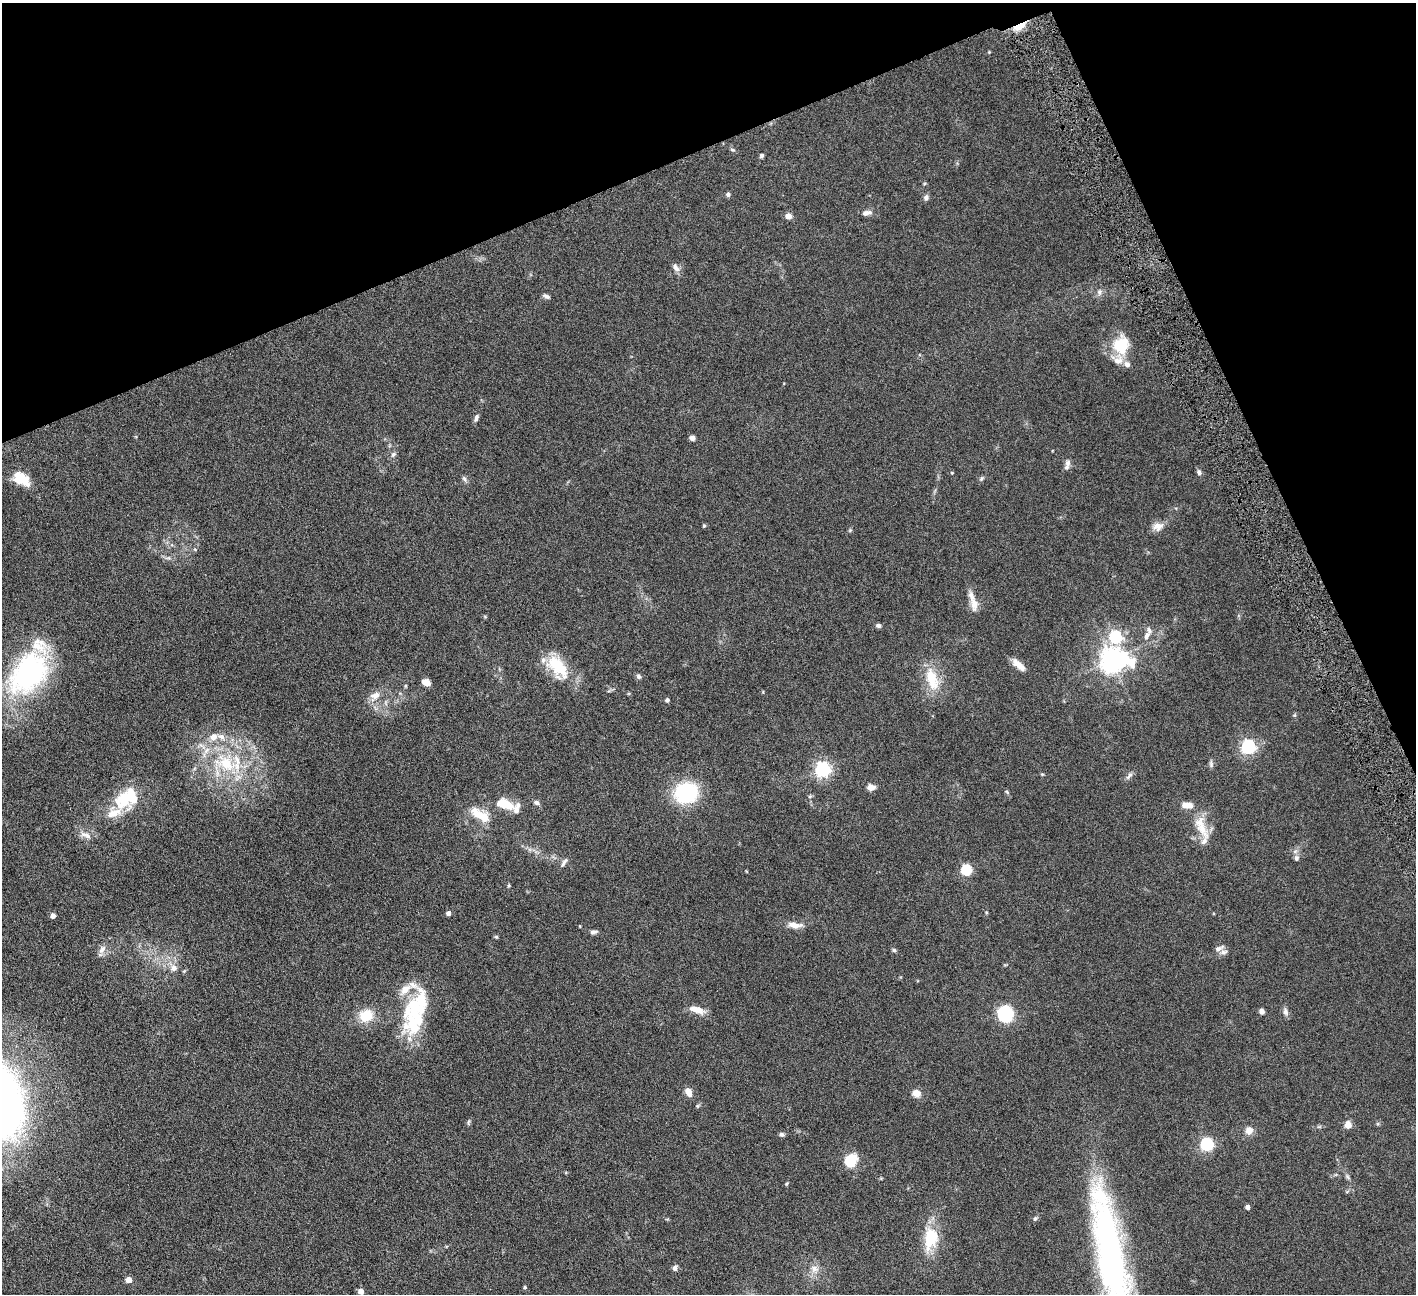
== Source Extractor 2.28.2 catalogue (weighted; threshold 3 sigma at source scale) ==
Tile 3 of 4 x 4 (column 3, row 1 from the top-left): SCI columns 2832-4245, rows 4172-5463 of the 5663 x 5625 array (HDU 1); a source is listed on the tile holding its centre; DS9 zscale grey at full resolution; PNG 1418 x 1296 px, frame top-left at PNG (2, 3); no overlay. Shown black and unused: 21% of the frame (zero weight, under 4 of 8 exposures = <1% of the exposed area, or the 3 px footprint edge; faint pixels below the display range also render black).
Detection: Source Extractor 2.28.2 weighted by HDU 2 'WHT'; one run over the whole footprint, this tile lists its part. Background 0.164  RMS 0.0065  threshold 0.0266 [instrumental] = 3 sigma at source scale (4.09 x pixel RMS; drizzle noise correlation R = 1.36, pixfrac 0.8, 0.05/0.05 arcsec/px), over >= 5 px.
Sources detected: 112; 1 inside a brighter object's white glare — not listed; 18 inside a brighter listed object's ellipse — not listed separately; the other 93 listed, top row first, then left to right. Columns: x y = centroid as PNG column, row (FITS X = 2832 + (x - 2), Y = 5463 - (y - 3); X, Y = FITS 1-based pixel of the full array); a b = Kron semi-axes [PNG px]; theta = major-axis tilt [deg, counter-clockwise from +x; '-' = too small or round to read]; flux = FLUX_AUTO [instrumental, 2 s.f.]
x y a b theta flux
1019 26 20 7 26 6.3
989 52 4 4 - 0.46
732 150 7 3 -9 0.74
762 156 5 4 - 1.2
728 194 6 5 - 1.4
926 198 7 6 - 1.7
866 213 13 6 13 2.8
788 216 8 7 - 2.8
676 267 13 7 -50 2.7
1099 292 8 5 83 1.6
546 296 9 4 -26 1.5
1121 345 23 19 77 19
476 418 10 5 73 1.8
692 438 6 6 - 1.8
393 454 8 6 46 1.5
1068 463 10 7 67 2.5
1199 472 7 5 -65 1.7
952 473 4 3 - 0.48
21 479 20 12 -33 13
464 479 9 5 -60 1.4
981 479 7 4 59 0.99
704 526 5 4 - 0.61
1158 526 15 11 11 4.5
195 549 6 4 -2 0.7
974 604 20 10 -85 6
485 617 6 4 -1 0.58
878 626 6 5 - 1.7
1147 636 14 7 65 3.2
1115 637 6 6 - 74
1112 660 10 8 -4 520
1019 665 19 7 -40 5.2
557 667 35 19 -51 24
28 673 58 37 51 92
639 677 7 5 -45 1.3
932 679 30 14 -73 17
426 683 8 6 -28 4.7
375 696 15 11 31 5.5
667 700 4 4 - 1.7
1295 715 6 4 71 0.68
213 737 10 9 - 4.4
1248 747 6 6 - 130
226 764 39 22 -24 38
1211 764 9 5 -83 1.3
822 769 6 6 - 170
1042 774 5 3 - 0.55
1129 776 13 5 48 1.8
871 787 7 5 -4 5
1007 792 7 4 -46 0.82
686 793 16 14 19 62
123 800 28 22 64 21
536 803 7 5 -18 1.7
507 805 21 11 -30 9.5
478 814 21 12 -30 12
1201 827 39 13 -68 12
86 835 18 7 -19 3.7
1296 858 8 7 - 1.7
564 862 15 5 59 1.8
966 870 5 5 - 48
509 886 5 4 - 0.67
449 913 4 4 - 2.3
53 916 4 4 - 3.7
794 925 20 8 -6 5
593 932 11 5 7 1.6
496 937 5 5 - 0.68
1219 948 14 6 25 2.5
102 949 13 7 57 3.2
894 950 5 5 - 0.89
174 968 10 9 - 3.5
699 1010 13 8 -20 6
1262 1011 5 5 - 2.3
1285 1012 10 7 -78 2.2
1005 1014 15 14 - 32
366 1016 14 12 23 14
414 1026 47 28 -58 32
688 1092 11 8 -62 3.8
916 1093 7 7 - 5.8
468 1122 9 3 79 0.85
1348 1124 5 4 - 12
1249 1130 10 9 - 4
782 1134 7 5 -43 1.1
1207 1144 6 5 - 92
851 1161 15 13 51 14
1348 1177 9 4 -51 1.3
786 1184 6 3 59 0.65
1248 1207 4 4 - 2.8
1035 1218 7 5 49 1.1
931 1238 25 15 78 22
1109 1252 148 29 -80 230
675 1268 6 5 - 2.2
814 1269 13 9 -40 4.4
129 1280 4 4 - 6.4
525 1287 4 4 - 0.79
361 1291 4 4 - 4.8
Overlapping masked pixels (flux is a lower limit): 1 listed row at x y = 1019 26
Isophote crosses this tile's border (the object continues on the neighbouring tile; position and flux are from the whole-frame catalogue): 1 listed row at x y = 1109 1252